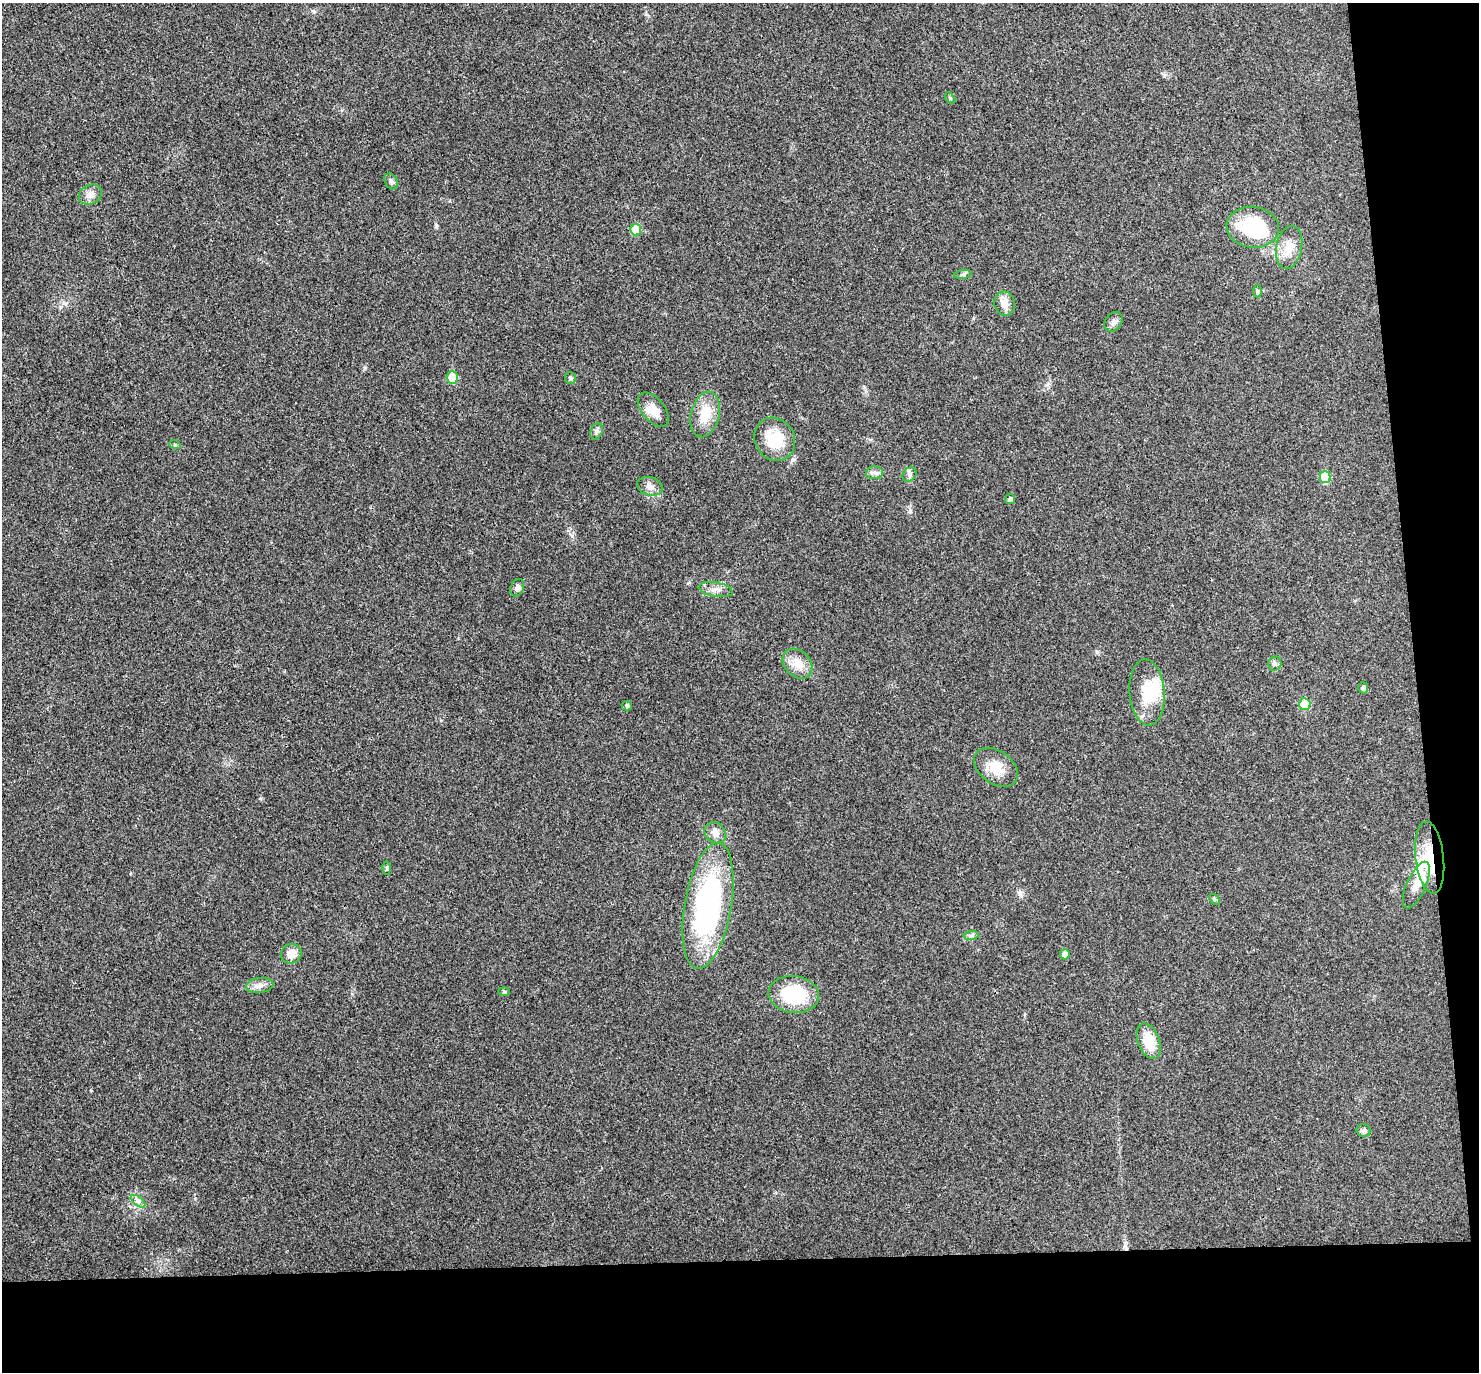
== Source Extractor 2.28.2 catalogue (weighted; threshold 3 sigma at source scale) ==
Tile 9 of 3 x 3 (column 3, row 3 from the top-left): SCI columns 3010-4486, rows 137-1506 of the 4544 x 4475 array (HDU 1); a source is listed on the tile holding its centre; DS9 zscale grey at full resolution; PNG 1481 x 1374 px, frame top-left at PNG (2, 3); each listed source drawn as its Kron ellipse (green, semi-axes under 4 px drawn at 4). Shown black and unused: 12% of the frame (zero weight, under 3 of 4 exposures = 6% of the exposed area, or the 3 px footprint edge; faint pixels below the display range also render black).
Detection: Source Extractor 2.28.2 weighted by HDU 2 'WHT'; one run over the whole footprint, this tile lists its part. Background 0.0216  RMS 0.0058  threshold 0.0262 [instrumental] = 3 sigma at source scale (4.5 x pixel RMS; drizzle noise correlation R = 1.50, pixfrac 1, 0.05/0.05 arcsec/px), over >= 5 px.
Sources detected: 49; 3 inside a brighter object's white glare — neither listed nor drawn; the other 46 listed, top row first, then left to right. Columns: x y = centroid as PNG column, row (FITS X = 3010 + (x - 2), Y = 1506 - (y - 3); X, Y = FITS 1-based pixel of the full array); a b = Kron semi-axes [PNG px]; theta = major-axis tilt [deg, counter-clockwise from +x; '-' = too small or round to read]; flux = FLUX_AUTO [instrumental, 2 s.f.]
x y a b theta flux
950 98 6 4 -46 0.72
391 181 9 6 -61 1.6
90 195 12 9 28 4
1253 227 26 20 -6 42
636 230 6 5 - 13
1289 247 22 12 78 8.8
963 275 9 4 8 1.3
1257 291 6 4 -90 0.9
1005 304 12 10 -77 5.3
1114 322 10 8 52 2.3
452 378 6 5 - 14
570 378 6 5 - 0.9
653 410 20 11 -50 7.6
705 414 23 14 75 12
597 431 8 5 68 1.4
775 439 22 19 -57 20
175 445 6 3 -19 0.78
875 473 8 6 -1 2.1
909 475 8 6 47 1.6
1325 477 6 5 - 17
650 486 13 9 -16 3.4
1010 499 5 5 - 1.4
517 588 9 6 67 1.9
716 589 17 7 -10 3.6
1275 663 7 7 - 1.6
798 664 17 13 -46 7.9
1363 688 5 5 - 1.8
1147 692 33 17 -86 19
1305 704 6 5 - 14
627 706 5 4 - 1.2
996 767 24 16 -35 11
715 833 11 9 -42 3.9
1430 857 36 14 -84 18
387 868 6 4 89 0.84
1416 885 25 9 66 7.1
1215 899 6 4 -46 0.74
708 906 64 23 80 120
971 936 7 4 3 1.3
291 954 10 9 - 6.3
1065 954 5 5 - 4.3
260 986 14 7 7 3.4
504 992 6 4 -2 0.71
794 995 25 18 -7 33
1149 1041 18 10 -69 13
1363 1131 7 6 - 1.4
138 1201 8 4 -37 1.7
Overlapping masked pixels (flux is a lower limit): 1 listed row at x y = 1430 857
Unlisted compact peaks at least as high as the median listed source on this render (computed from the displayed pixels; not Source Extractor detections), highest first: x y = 436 226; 910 511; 365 368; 1020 892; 1097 652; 91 1090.